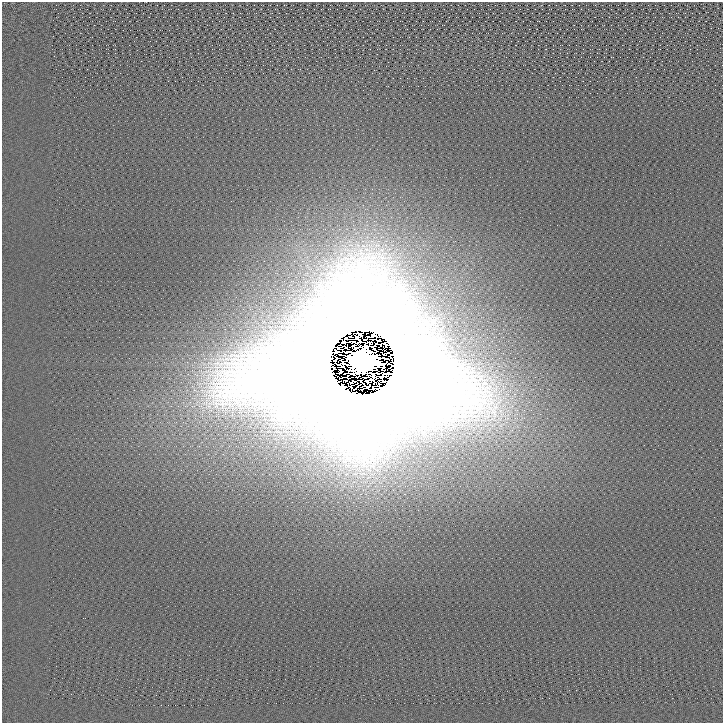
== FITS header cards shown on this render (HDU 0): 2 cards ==
NAXIS1  =                  721 /
NAXIS2  =                  721 /

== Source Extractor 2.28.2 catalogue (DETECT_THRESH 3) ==
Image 721 x 721 px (HDU 0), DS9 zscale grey, 1 PNG px = 1 image px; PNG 725 x 725 px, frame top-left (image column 1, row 721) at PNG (2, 2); no overlay
Background 1.34e-06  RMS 2.1e-05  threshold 6.40e-05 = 3 sigma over >= 5 px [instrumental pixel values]
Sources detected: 4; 2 with non-positive FLUX_AUTO (blend fragments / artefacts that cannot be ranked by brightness) are not listed; the other 2 listed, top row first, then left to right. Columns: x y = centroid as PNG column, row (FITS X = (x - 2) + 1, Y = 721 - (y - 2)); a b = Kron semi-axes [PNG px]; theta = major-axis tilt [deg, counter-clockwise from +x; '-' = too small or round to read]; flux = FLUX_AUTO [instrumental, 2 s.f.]
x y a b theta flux
363 361 62 48 -4 86
346 381 3 2 - 0.021
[2 non-positive-flux detections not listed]